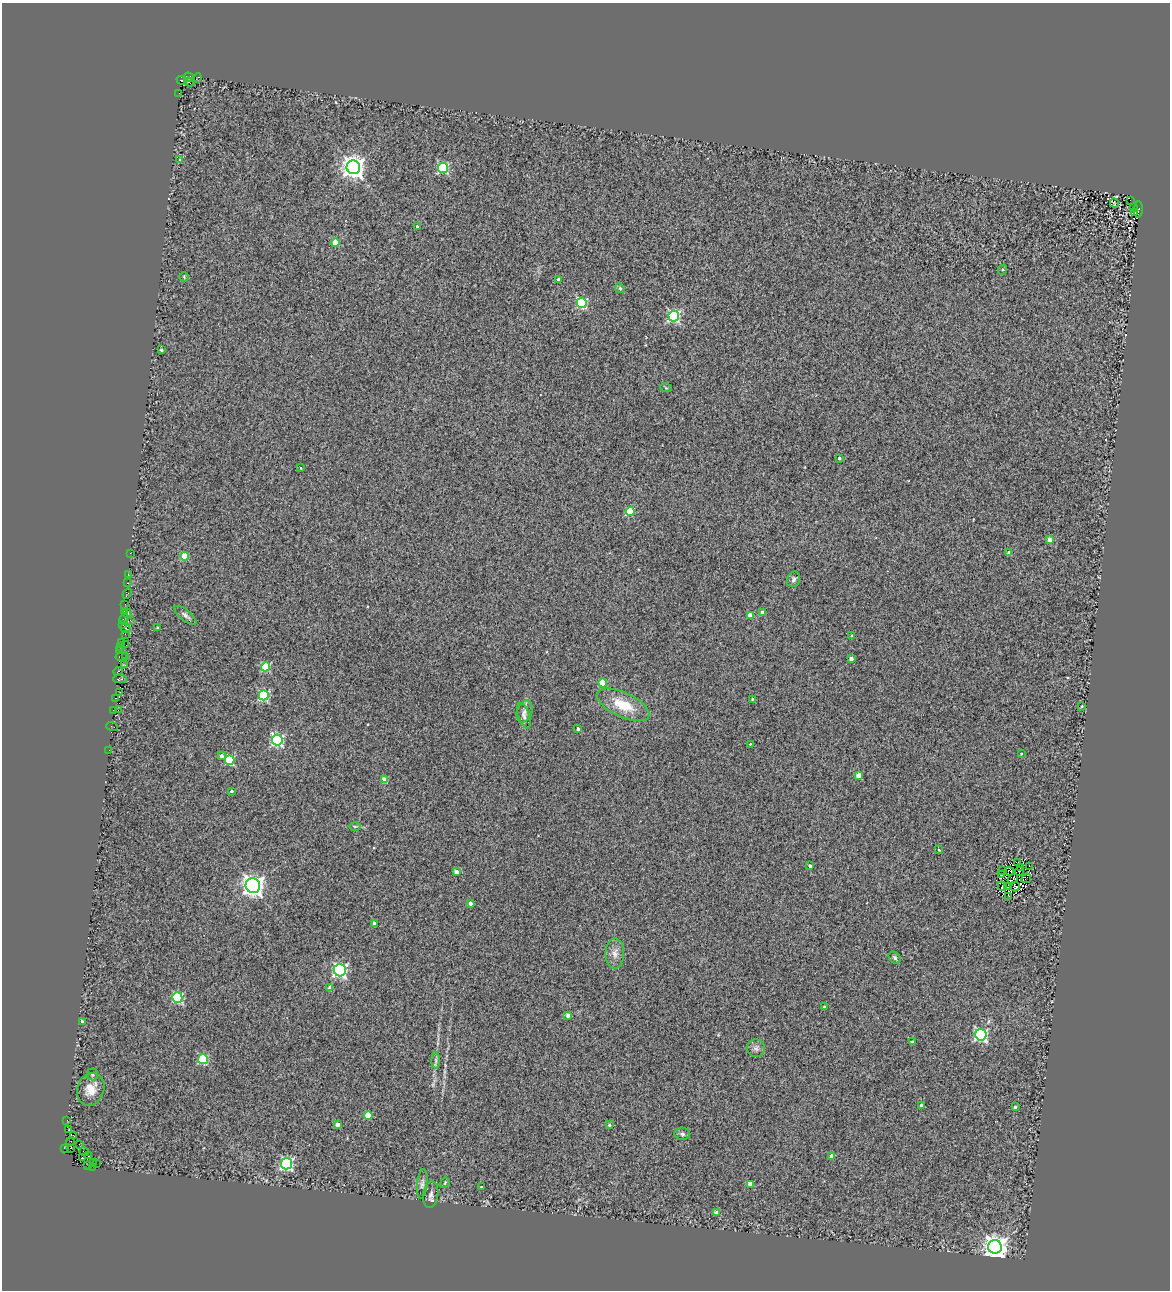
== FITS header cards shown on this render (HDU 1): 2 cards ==
NAXIS1  =                 1168
NAXIS2  =                 1288

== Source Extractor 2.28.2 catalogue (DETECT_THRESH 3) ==
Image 1168 x 1288 px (HDU 1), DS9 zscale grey, 1 PNG px = 1 image px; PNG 1172 x 1292 px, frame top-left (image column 1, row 1288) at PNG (2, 3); each listed source drawn as its Kron ellipse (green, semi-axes under 4 px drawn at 4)
Background 0.591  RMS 0.5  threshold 1.49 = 3 sigma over >= 5 px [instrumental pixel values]
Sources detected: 148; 4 with non-positive FLUX_AUTO (blend fragments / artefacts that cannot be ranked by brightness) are neither listed nor drawn; the other 144 listed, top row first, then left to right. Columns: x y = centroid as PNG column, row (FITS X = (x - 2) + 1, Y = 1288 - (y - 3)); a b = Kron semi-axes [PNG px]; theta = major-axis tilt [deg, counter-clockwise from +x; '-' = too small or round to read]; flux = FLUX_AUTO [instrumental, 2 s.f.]
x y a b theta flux
189 77 6 4 -19 280
197 78 5 2 - 66
182 80 5 3 - 18
189 82 5 4 - 120
179 93 2 2 - 150
180 160 3 3 - 160
353 167 7 6 - 26000
443 168 5 5 - 3400
1130 200 2 2 - 20
1114 203 4 2 - 26
1133 207 3 2 - 61
1138 210 8 3 85 1300
1134 213 3 3 - 87
417 226 3 3 - 41
335 243 4 4 - 800
1003 270 5 4 - 42
184 277 4 4 - 35
558 279 3 3 - 120
620 288 5 4 - 49
581 303 5 5 - 3200
674 316 5 5 - 4100
161 350 3 3 - 60
666 388 6 3 -19 29
839 458 3 3 - 60
301 468 3 2 - 28
630 511 4 4 - 1200
1049 540 4 4 - 350
130 553 2 2 - 33
1009 553 4 3 - 200
185 556 4 4 - 940
128 574 3 2 - 47
793 579 8 6 72 100
128 583 3 2 - 27
127 594 5 3 - 80
125 604 2 2 - 81
124 611 2 2 - 86
127 613 4 3 - 270
762 613 4 3 - 270
185 615 13 5 -38 120
750 615 4 4 - 370
124 619 5 3 - 370
130 620 2 2 - 170
123 624 4 3 - 120
126 628 5 3 - 74
157 628 3 2 - 39
125 634 2 2 - 18
852 636 3 3 - 67
122 642 3 3 - 48
126 645 3 2 - 120
120 646 4 2 - 240
120 650 3 2 - 100
121 656 6 2 15 210
126 656 4 3 - 160
851 659 4 3 - 180
125 665 3 2 - 68
265 667 4 4 - 1600
118 671 4 3 - 320
120 679 7 3 0 130
603 683 4 4 - 1100
120 692 2 2 - 140
264 695 5 5 - 3500
116 698 4 3 - 280
752 699 3 2 - 30
623 705 28 12 -25 960
1082 706 3 3 - 260
114 710 3 2 - 160
118 710 2 2 - 2.7
524 712 11 7 71 170
524 716 13 5 -71 130
112 726 6 2 -19 130
578 729 3 3 - 98
277 740 5 5 - 4800
750 744 3 3 - 20
109 750 2 2 - 14
1021 753 3 3 - 30
222 756 4 4 - 120
230 760 5 5 - 2300
858 775 4 4 - 430
385 780 4 4 - 520
232 791 3 3 - 49
355 826 6 4 -1 44
939 850 4 3 - 32
1017 862 3 2 - 22
810 866 3 3 - 91
1029 866 3 2 - 21
1020 867 2 2 - 5.2
1003 870 3 2 - 29
1009 871 5 2 - 32
1019 871 4 2 - 24
456 872 4 4 - 220
1002 875 3 2 - 49
1026 878 5 2 - 13
1013 879 5 2 - 40
253 886 7 7 - 21000
1002 886 5 3 - 48
1007 887 3 2 - 18
1015 887 5 3 - 1.7
1009 896 3 2 - 26
470 903 4 3 - 130
374 924 4 3 - 250
615 953 15 9 -89 240
895 958 7 5 -46 71
340 970 6 6 - 6900
330 988 4 3 - 170
177 998 5 5 - 2800
824 1007 3 3 - 62
568 1015 4 3 - 150
82 1022 4 3 - 100
981 1035 6 5 - 5600
912 1042 4 3 - 68
756 1048 9 9 - 140
203 1059 5 5 - 2300
436 1061 8 4 -89 80
92 1074 6 5 - 65
91 1089 17 13 69 500
921 1105 4 3 - 120
1015 1107 3 3 - 68
368 1115 4 4 - 820
67 1120 3 2 - 34
338 1125 4 4 - 270
609 1125 4 4 - 37
69 1130 3 2 - 34
682 1134 7 6 - 90
74 1136 3 2 - 130
70 1142 4 2 - 33
79 1144 3 2 - 38
64 1148 3 2 - 34
71 1148 2 2 - 140
84 1151 5 3 - 91
88 1156 3 2 - 70
832 1156 4 4 - 260
82 1158 4 3 - 1300
93 1163 2 2 - 34
96 1164 3 2 - 23
287 1164 5 5 - 5300
88 1165 3 2 - 46
93 1167 3 2 - 140
445 1183 6 4 69 38
422 1184 15 5 84 120
750 1184 4 4 - 340
481 1187 3 2 - 20
431 1195 13 7 82 140
717 1213 4 4 - 300
995 1247 7 7 - 33000
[4 non-positive-flux detections neither listed nor drawn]